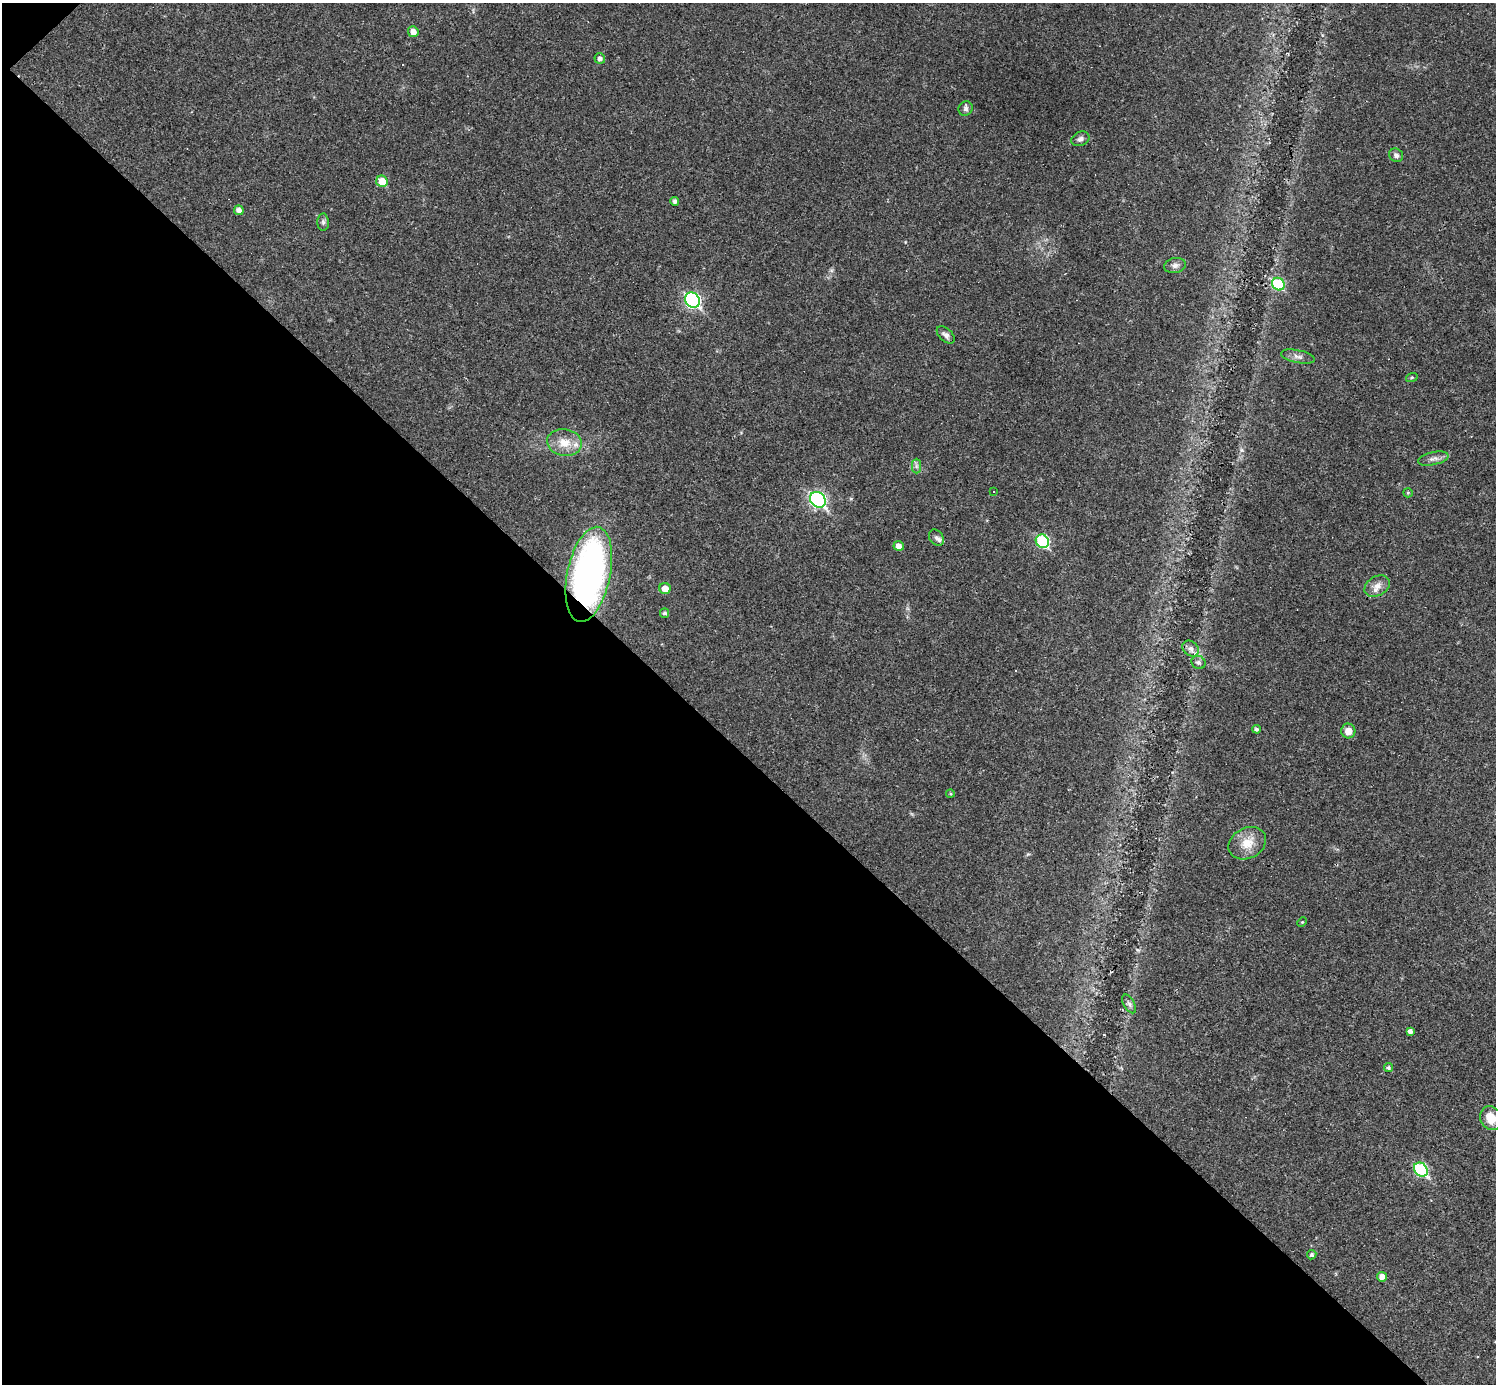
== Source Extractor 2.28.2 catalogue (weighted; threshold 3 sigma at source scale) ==
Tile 9 of 4 x 4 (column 1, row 3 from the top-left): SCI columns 1-1494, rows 1678-3059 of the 5977 x 5977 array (HDU 1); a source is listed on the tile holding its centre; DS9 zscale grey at full resolution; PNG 1498 x 1386 px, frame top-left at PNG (2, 3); each listed source drawn as its Kron ellipse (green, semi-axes under 4 px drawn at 4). Shown black and unused: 46% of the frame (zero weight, under 3 of 4 exposures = <1% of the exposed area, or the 3 px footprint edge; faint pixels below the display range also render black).
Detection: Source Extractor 2.28.2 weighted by HDU 2 'WHT'; one run over the whole footprint, this tile lists its part. Background 0.0189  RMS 0.0037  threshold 0.0165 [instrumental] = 3 sigma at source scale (4.5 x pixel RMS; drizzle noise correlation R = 1.50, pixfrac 1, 0.05/0.05 arcsec/px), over >= 5 px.
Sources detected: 46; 3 cosmic-ray / hot-pixel residue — neither listed nor drawn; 1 inside a brighter listed object's ellipse — not listed separately; the other 42 listed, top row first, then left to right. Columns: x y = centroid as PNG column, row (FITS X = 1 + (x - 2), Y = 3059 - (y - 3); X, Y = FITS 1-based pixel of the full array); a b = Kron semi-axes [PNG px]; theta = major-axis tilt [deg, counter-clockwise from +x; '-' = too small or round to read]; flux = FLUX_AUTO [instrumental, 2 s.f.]
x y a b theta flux
413 32 5 5 - 2.8
600 59 5 5 - 1.3
966 109 7 7 - 1
1080 139 9 7 24 1.3
1396 155 7 6 - 1.2
382 181 6 5 - 6.9
675 201 4 4 - 1
239 210 5 4 - 1.6
323 222 8 6 -90 0.89
1175 265 11 7 11 1.5
1278 284 7 6 - 21
692 300 8 7 - 70
946 335 11 6 -42 1.5
1298 356 17 6 -11 1.8
1412 377 6 3 18 0.44
564 443 17 13 -9 6.1
1433 459 15 6 13 1.9
916 466 7 4 -90 0.92
994 492 3 2 - 0.34
1408 493 5 4 - 0.43
818 500 8 7 - 74
936 538 9 6 -53 1.1
1042 541 7 6 - 33
899 546 5 4 - 2.1
589 574 48 21 78 140
1377 586 13 9 30 3
665 588 5 5 - 3.5
665 613 5 4 - 0.8
1191 648 9 7 -37 1.6
1198 662 7 6 - 1.1
1256 729 4 4 - 0.79
1348 731 7 7 - 3.3
950 794 4 4 - 0.39
1247 843 20 15 29 6.4
1302 922 5 4 - 0.41
1129 1004 10 5 -60 1.1
1410 1031 4 4 - 1.5
1388 1068 4 4 - 0.81
1491 1118 12 10 -67 5.9
1421 1170 7 6 - 34
1312 1255 5 4 - 0.74
1382 1277 5 5 - 2.4
Overlapping masked pixels (flux is a lower limit): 1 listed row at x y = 589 574
Isophote crosses this tile's border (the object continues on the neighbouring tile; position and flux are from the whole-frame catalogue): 1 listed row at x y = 1491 1118